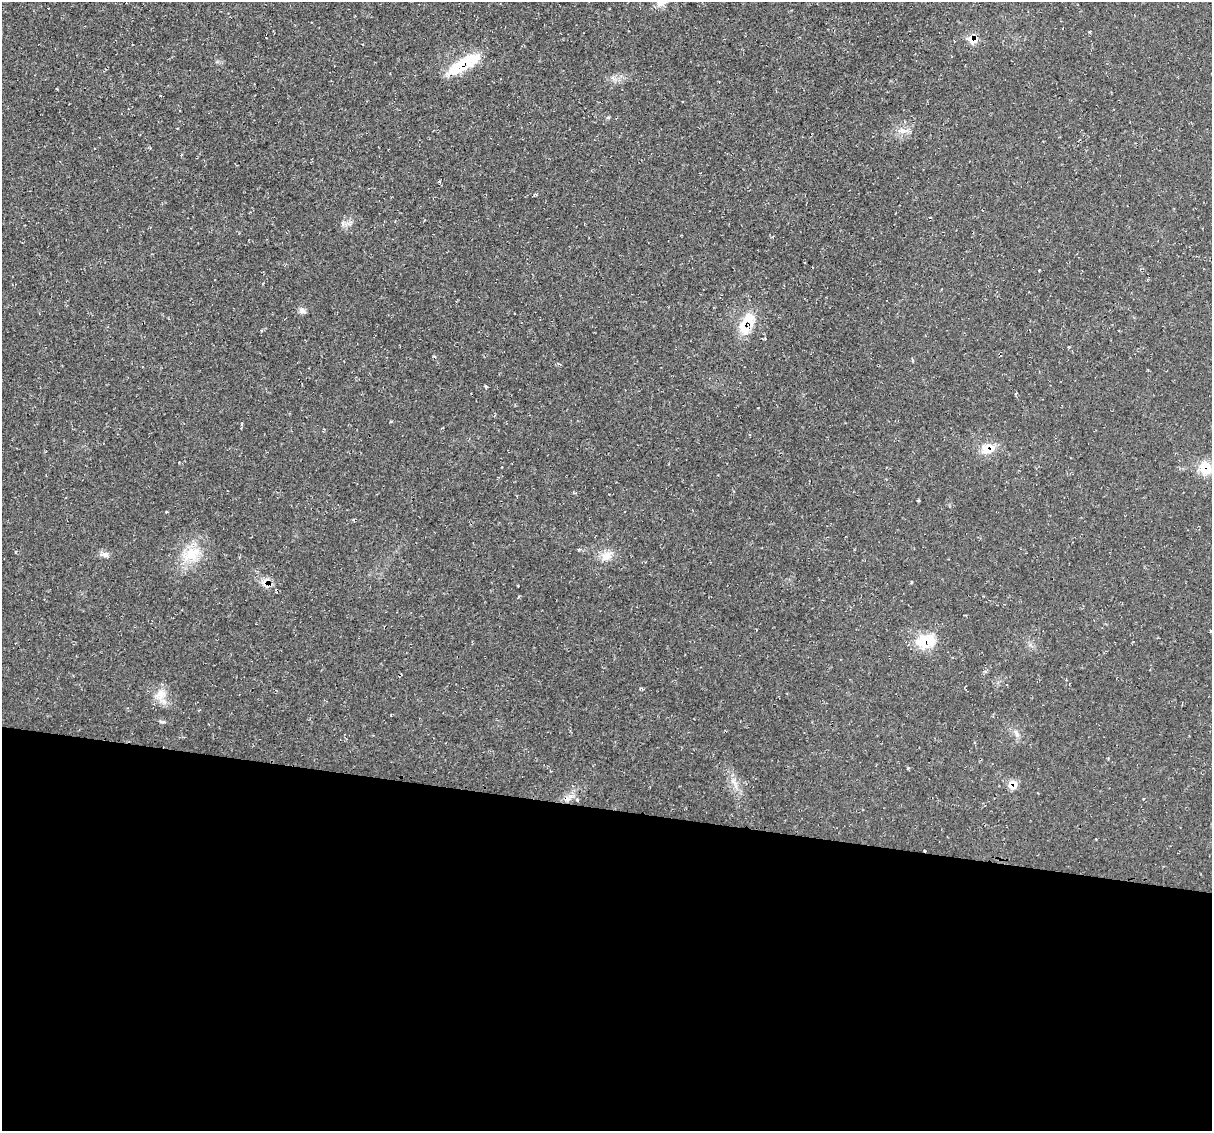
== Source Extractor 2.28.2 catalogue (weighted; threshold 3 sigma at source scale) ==
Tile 14 of 4 x 4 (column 2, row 4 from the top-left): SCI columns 1225-2434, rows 115-1243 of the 4856 x 4871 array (HDU 1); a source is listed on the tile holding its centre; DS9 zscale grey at full resolution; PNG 1214 x 1133 px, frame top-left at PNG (2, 2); no overlay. Shown black and unused: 28% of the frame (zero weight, under 2 of 3 exposures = <1% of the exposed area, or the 3 px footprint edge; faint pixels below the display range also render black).
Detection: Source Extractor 2.28.2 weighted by HDU 2 'WHT'; one run over the whole footprint, this tile lists its part. Background 0.0207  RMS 0.0061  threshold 0.0275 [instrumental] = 3 sigma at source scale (4.5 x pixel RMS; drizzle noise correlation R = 1.50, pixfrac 1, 0.05/0.05 arcsec/px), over >= 5 px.
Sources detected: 26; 1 cosmic-ray / hot-pixel residue — not listed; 2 inside a brighter listed object's ellipse — not listed separately; the other 23 listed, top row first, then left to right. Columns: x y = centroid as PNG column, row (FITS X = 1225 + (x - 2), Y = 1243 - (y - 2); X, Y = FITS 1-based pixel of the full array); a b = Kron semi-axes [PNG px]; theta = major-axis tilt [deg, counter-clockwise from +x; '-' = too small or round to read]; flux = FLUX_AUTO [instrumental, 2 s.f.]
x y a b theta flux
661 2 14 10 40 4.9
973 40 13 9 -15 6.6
466 62 45 13 29 24
608 117 5 4 - 0.78
902 131 13 7 -15 3.6
302 311 9 7 -11 2.2
748 320 21 20 - 15
486 386 4 3 - 0.74
241 424 4 3 - 0.53
987 449 16 11 -34 7.4
1205 468 18 15 -61 12
105 554 12 7 -3 2.8
192 554 24 17 38 16
606 556 16 10 40 6.4
911 582 4 3 - 0.6
264 583 12 8 -41 4.5
926 641 26 17 8 17
161 694 19 12 66 7.6
162 722 10 3 -10 1
1017 734 11 5 -64 2.3
1013 784 12 11 - 5.5
571 796 6 6 - 1.9
577 800 5 4 - 1.1
Overlapping masked pixels (flux is a lower limit): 8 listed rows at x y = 973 40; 466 62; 748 320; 987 449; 1205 468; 264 583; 926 641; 1013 784
Isophote crosses this tile's border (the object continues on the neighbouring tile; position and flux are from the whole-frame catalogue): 1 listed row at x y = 661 2
Unlisted compact peaks at least as high as the median listed source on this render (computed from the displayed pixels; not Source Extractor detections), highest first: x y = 908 768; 735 783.